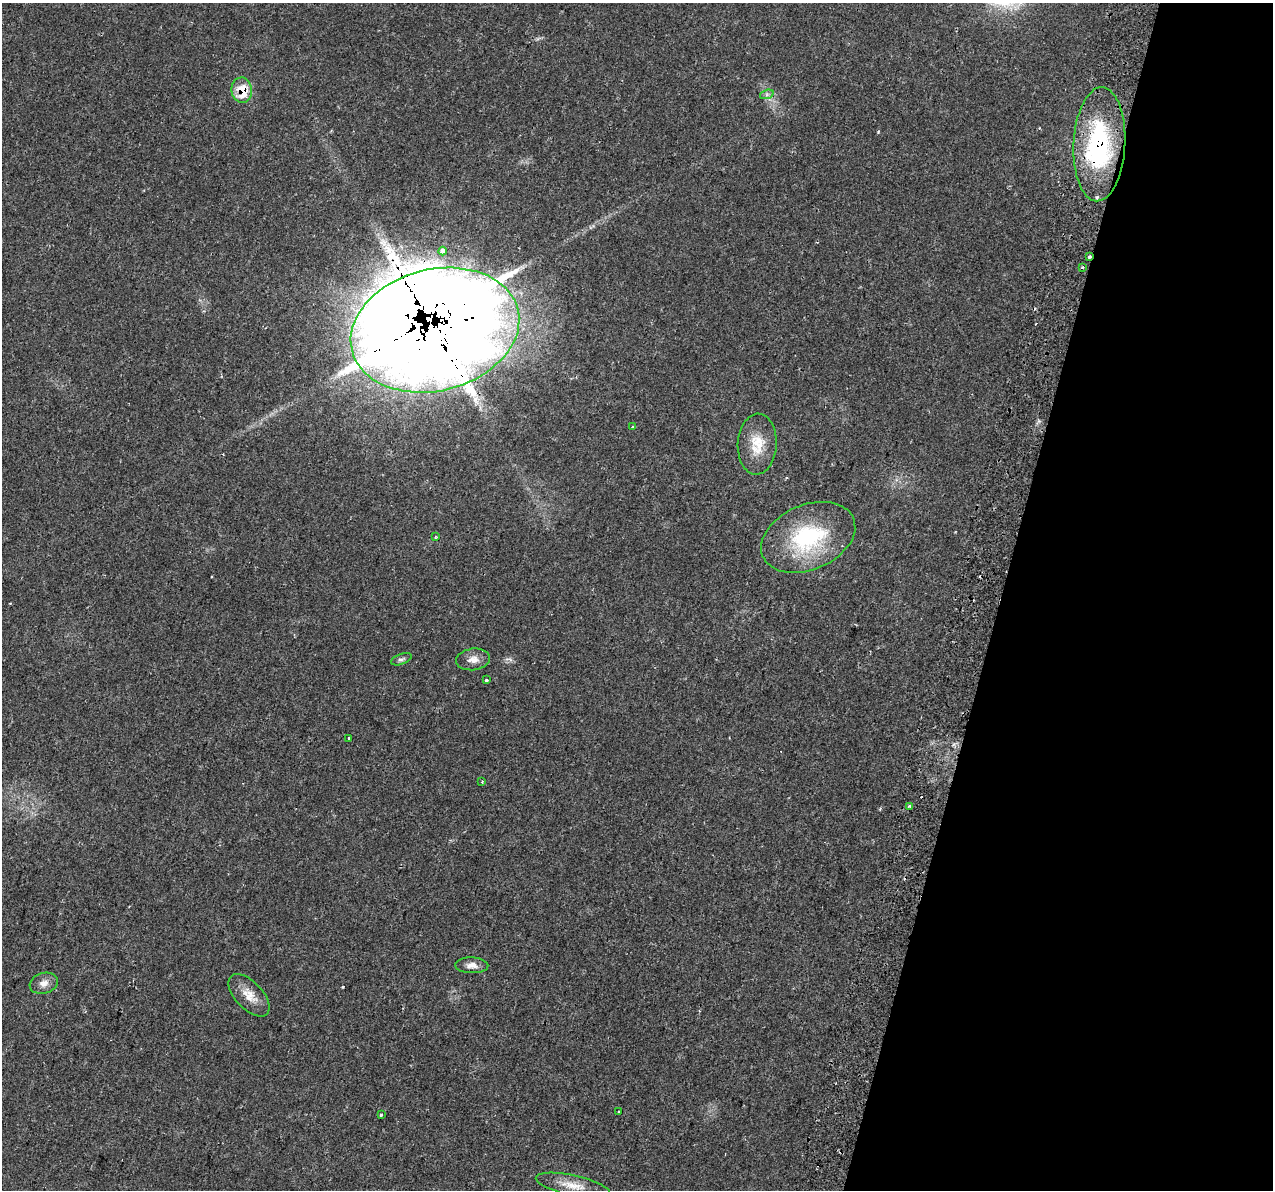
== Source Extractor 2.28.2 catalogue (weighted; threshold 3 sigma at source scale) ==
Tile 8 of 4 x 4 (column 4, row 2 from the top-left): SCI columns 3882-5152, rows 2733-3920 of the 5212 x 5405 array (HDU 1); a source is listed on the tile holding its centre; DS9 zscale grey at full resolution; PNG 1275 x 1192 px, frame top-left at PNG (2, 3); each listed source drawn as its Kron ellipse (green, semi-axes under 4 px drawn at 4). Shown black and unused: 21% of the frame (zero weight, under 2 of 3 exposures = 5% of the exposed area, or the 3 px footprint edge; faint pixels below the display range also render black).
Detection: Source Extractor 2.28.2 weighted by HDU 2 'WHT'; one run over the whole footprint, this tile lists its part. Background 0.0529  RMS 0.0041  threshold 0.0187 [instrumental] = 3 sigma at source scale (4.5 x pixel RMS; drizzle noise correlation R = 1.50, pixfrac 1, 0.0396/0.0396 arcsec/px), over >= 5 px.
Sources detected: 37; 1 too faint to see at this stretch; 3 inside a brighter object's white glare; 8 cosmic-ray / hot-pixel residue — neither listed nor drawn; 2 inside a brighter listed object's ellipse — not listed separately; the other 23 listed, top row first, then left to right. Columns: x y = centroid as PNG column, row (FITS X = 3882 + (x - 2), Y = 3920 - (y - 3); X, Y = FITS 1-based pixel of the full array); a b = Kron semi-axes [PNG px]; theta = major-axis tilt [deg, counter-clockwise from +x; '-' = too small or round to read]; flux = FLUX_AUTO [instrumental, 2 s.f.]
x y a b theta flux
242 90 13 10 -83 11
767 94 7 4 19 1
1099 144 57 26 87 58
443 251 4 3 - 1.7
1089 256 3 3 - 1.5
1082 267 4 3 - 0.54
435 330 86 60 14 2200
633 427 3 3 - 0.68
757 444 30 19 87 11
435 537 3 3 - 0.42
808 537 49 32 23 41
401 659 11 5 20 1.1
473 659 17 11 7 3.6
486 680 3 3 - 2.7
349 738 4 3 - 2.3
482 781 3 3 - 0.48
910 807 4 3 - 1.7
472 965 16 8 -1 2.9
44 983 14 10 16 3.1
249 995 26 13 -47 6.6
619 1112 3 2 - 0.39
381 1115 3 3 - 0.78
573 1185 38 10 -12 7.1
Overlapping masked pixels (flux is a lower limit): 5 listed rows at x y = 242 90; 1099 144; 1089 256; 435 330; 910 807